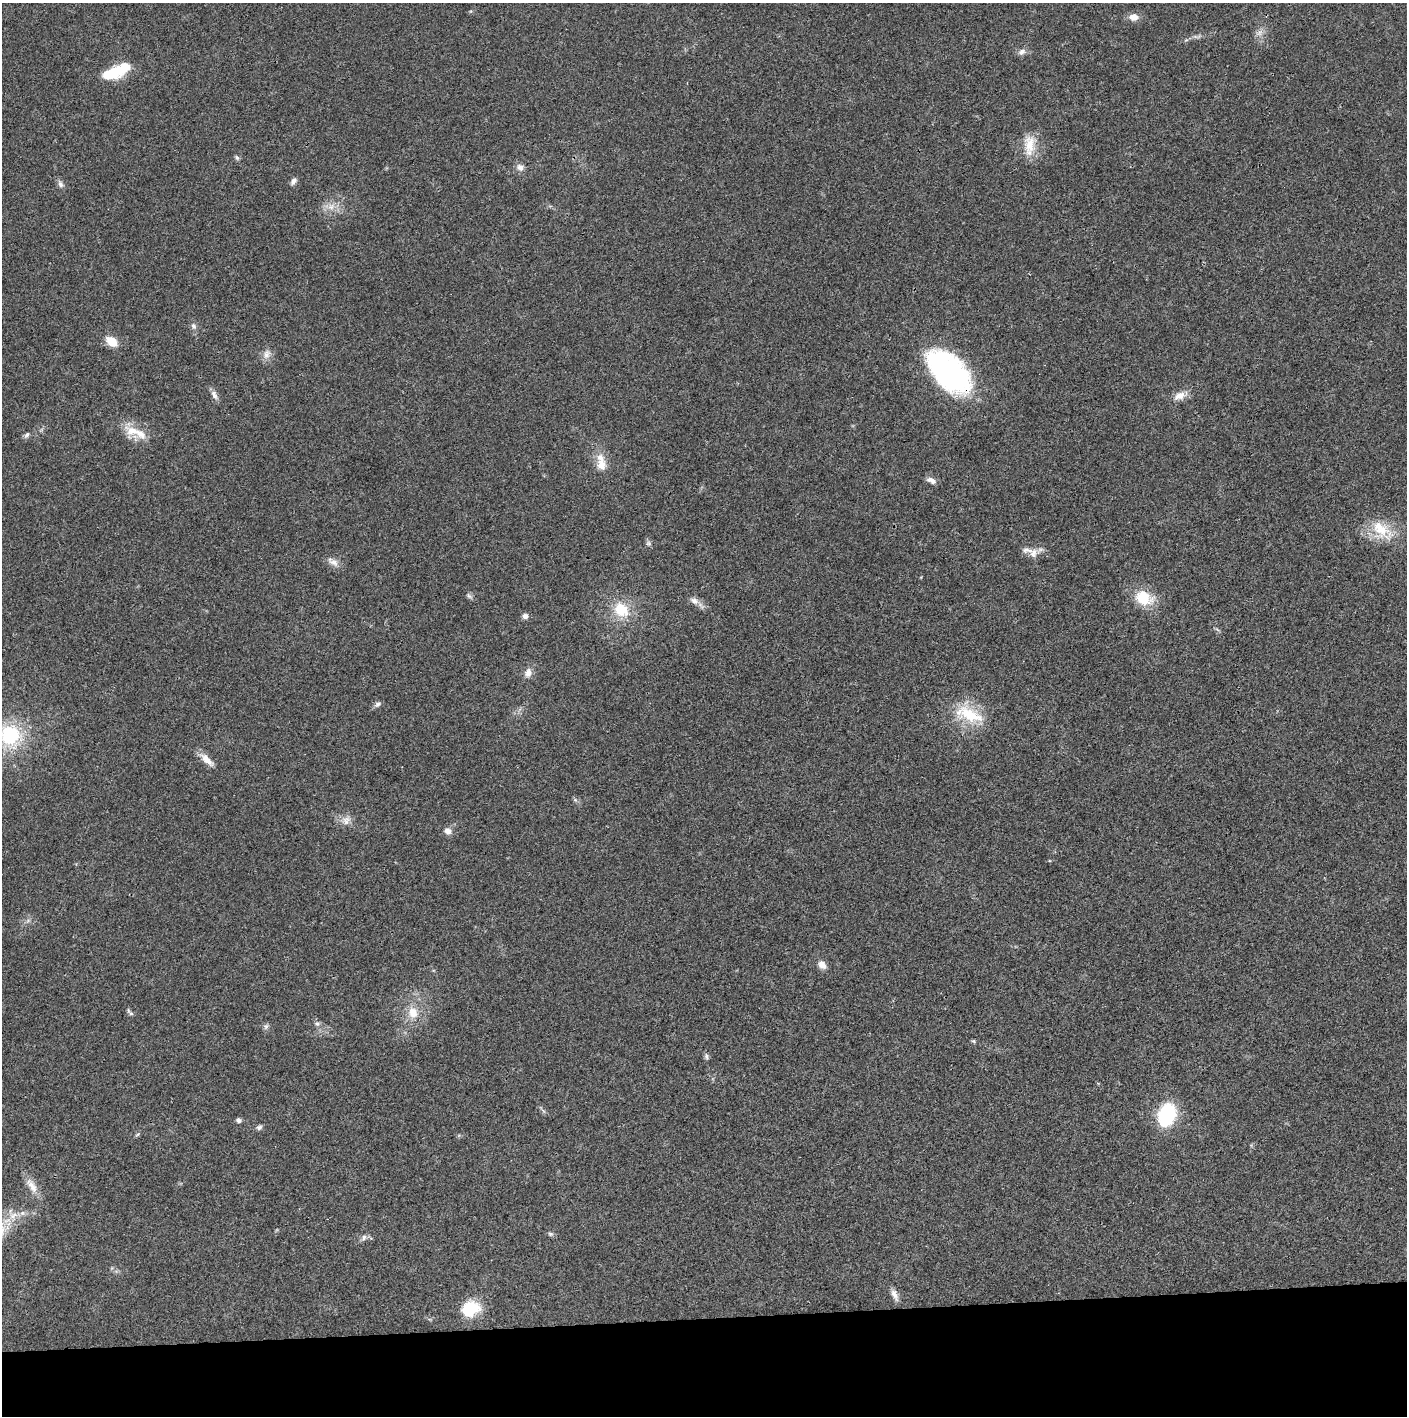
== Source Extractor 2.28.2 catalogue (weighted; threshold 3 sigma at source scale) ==
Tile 8 of 3 x 3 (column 2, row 3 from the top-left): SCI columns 1410-2814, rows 3-1416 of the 4222 x 4245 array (HDU 1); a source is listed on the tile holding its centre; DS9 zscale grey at full resolution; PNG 1409 x 1418 px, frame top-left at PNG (2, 3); no overlay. Shown black and unused: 7% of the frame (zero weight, under 3 of 4 exposures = <1% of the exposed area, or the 3 px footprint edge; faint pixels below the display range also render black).
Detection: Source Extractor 2.28.2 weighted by HDU 2 'WHT'; one run over the whole footprint, this tile lists its part. Background 0.0189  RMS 0.0041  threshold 0.0185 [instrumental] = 3 sigma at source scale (4.5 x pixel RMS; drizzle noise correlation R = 1.50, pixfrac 1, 0.05/0.05 arcsec/px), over >= 5 px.
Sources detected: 54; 1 inside a brighter object's white glare — not listed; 1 inside a brighter listed object's ellipse — not listed separately; the other 52 listed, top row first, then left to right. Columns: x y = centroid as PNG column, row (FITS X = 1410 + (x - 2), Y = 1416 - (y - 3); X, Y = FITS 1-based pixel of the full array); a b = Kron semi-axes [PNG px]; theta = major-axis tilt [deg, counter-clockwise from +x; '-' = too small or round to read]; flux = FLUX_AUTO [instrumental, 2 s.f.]
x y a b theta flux
1133 17 9 8 - 3.4
1259 33 9 6 72 1.8
1022 52 10 7 36 1.7
113 73 28 14 18 12
1029 145 28 13 87 8.2
237 158 7 5 -53 0.74
520 167 10 8 -28 2
293 181 9 6 58 1.4
60 184 10 6 -58 1.4
331 207 9 7 64 2.3
193 326 8 7 - 1.3
111 341 12 8 -39 6.7
267 354 13 8 70 2.6
949 371 47 25 -45 84
214 395 14 7 -66 1.9
1179 396 18 10 22 3.7
136 432 37 11 -22 8.3
27 435 9 5 45 0.98
602 465 20 13 -86 5.6
931 480 13 6 -26 1.9
1381 529 32 18 -33 13
648 543 7 5 43 0.82
1027 550 19 7 -8 2.8
333 562 18 8 -33 2.6
469 596 8 4 -45 0.88
1144 598 26 19 -24 11
694 601 12 8 -31 2.3
621 610 20 16 -40 12
525 616 7 7 - 1.5
528 673 13 9 78 2.6
377 704 8 6 48 1.2
969 714 42 17 -23 16
10 735 23 22 - 29
207 760 22 8 -44 4.1
346 820 13 10 63 2.9
448 831 8 7 - 2.3
822 965 11 8 -51 2.6
413 1012 16 13 -71 6
131 1014 7 5 -50 0.88
317 1024 7 6 - 1.1
266 1026 8 6 74 1
973 1041 6 5 - 0.55
706 1056 8 5 -83 0.95
1167 1115 18 13 72 35
239 1120 5 5 - 1.5
259 1127 8 6 17 1
137 1135 6 4 21 0.54
32 1186 25 9 -56 4.5
550 1234 7 5 -21 0.82
364 1237 8 6 74 1.2
895 1295 17 6 -65 2.3
470 1309 19 14 23 16
Overlapping masked pixels (flux is a lower limit): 1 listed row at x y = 949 371
Isophote crosses this tile's border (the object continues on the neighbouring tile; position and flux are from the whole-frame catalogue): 1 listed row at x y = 10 735